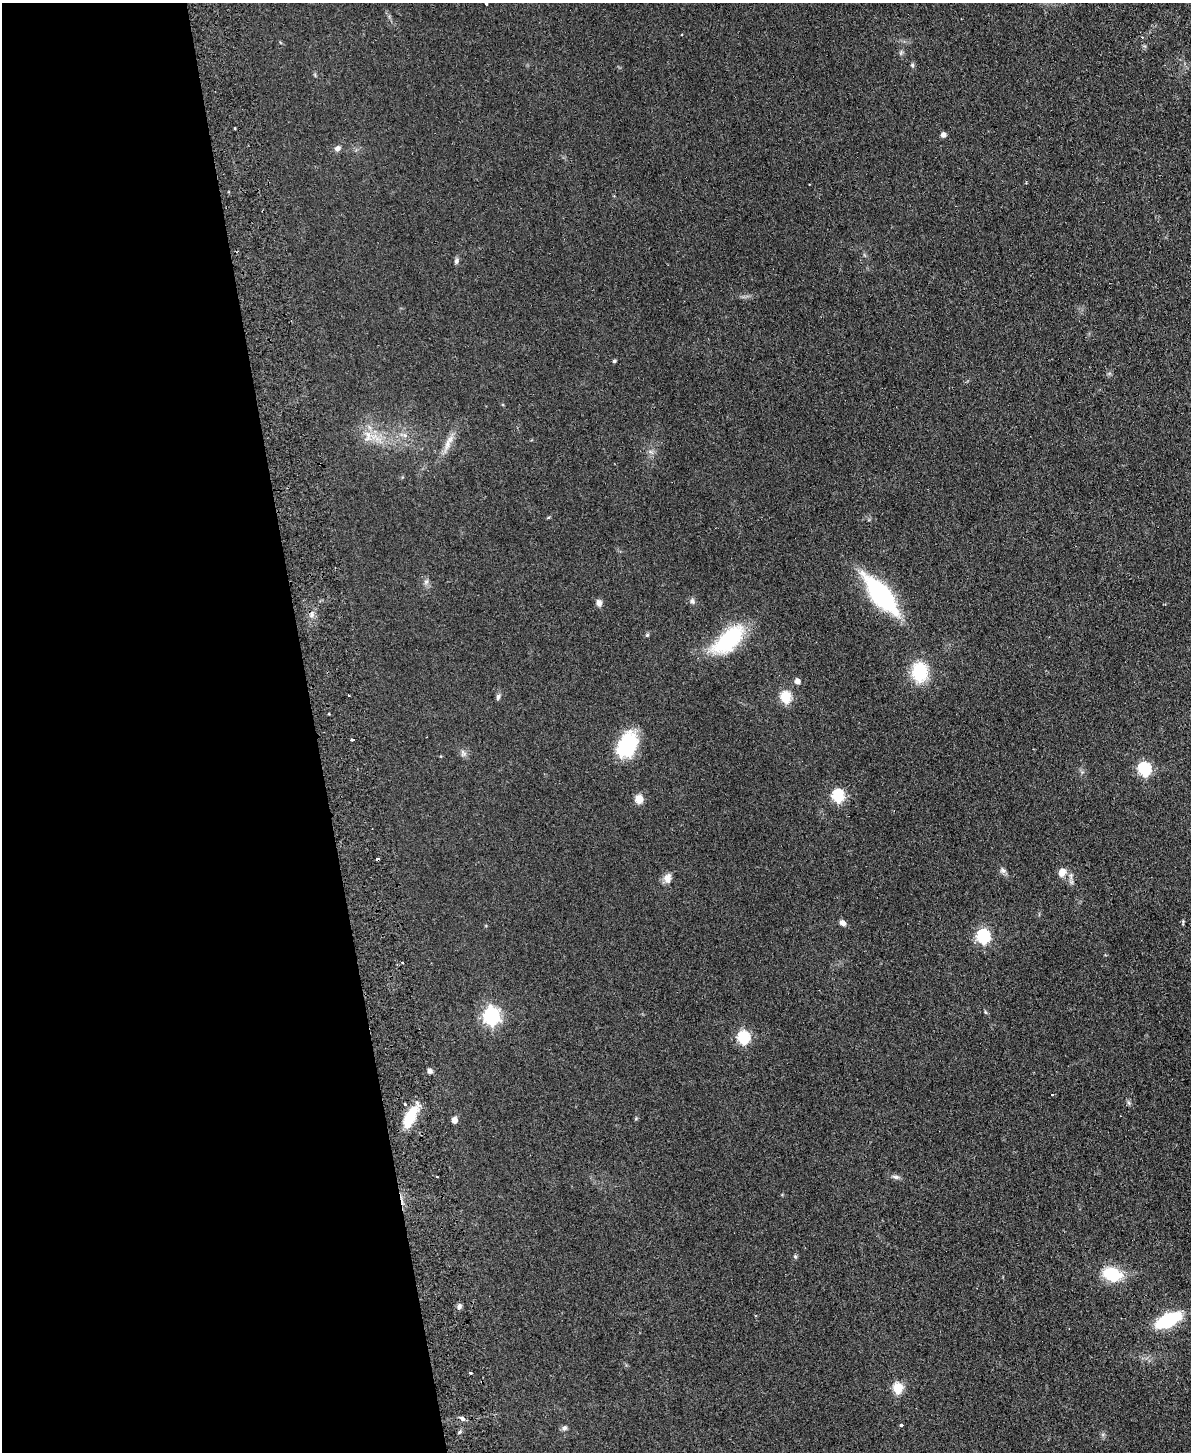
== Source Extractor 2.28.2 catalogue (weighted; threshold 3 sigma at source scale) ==
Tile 5 of 4 x 3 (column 1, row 2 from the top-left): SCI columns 57-1245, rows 1707-3156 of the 4869 x 4754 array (HDU 1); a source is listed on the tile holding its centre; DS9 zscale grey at full resolution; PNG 1193 x 1454 px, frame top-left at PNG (2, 3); no overlay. Shown black and unused: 26% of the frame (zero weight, under 2 of 3 exposures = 3% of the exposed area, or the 3 px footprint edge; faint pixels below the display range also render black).
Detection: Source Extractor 2.28.2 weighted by HDU 2 'WHT'; one run over the whole footprint, this tile lists its part. Background 0.0633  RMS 0.0093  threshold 0.042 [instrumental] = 3 sigma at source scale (4.5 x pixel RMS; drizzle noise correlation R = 1.50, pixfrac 1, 0.05/0.05 arcsec/px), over >= 5 px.
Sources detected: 56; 3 cosmic-ray / hot-pixel residue — not listed; the other 53 listed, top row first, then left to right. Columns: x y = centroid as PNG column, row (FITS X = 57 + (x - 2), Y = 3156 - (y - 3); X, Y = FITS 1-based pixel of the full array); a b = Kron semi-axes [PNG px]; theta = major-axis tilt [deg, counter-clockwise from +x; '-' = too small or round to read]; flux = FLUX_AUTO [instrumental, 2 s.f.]
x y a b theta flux
486 3 3 3 - 2.2
912 65 5 5 - 1.4
943 135 5 5 - 4.6
338 148 8 6 25 3.3
456 261 7 5 60 2.3
614 361 4 3 - 1.5
404 435 7 4 -69 2
368 436 18 8 -89 9.1
448 443 28 7 66 9.9
548 518 6 3 20 0.85
426 582 6 6 - 2.3
881 595 43 16 -51 120
692 601 8 6 -60 2.4
599 603 8 7 - 3.7
312 615 10 4 -90 2.8
647 635 5 4 - 1.2
729 640 44 19 42 68
920 672 22 17 -86 37
797 681 5 5 - 5.4
348 695 2 2 - 1.2
498 697 9 5 80 2.3
785 697 6 5 - 61
352 740 3 3 - 4.2
627 745 29 19 63 49
463 752 11 4 -63 2.6
1144 769 6 6 - 110
838 796 6 6 - 97
639 799 11 10 - 6.9
1003 870 9 6 -37 2.7
1062 872 11 8 62 6.7
667 878 12 10 88 6.3
1183 921 4 4 - 1
843 923 7 6 - 3.9
983 936 6 6 - 130
985 1012 6 3 -71 1.1
491 1016 7 7 - 270
743 1038 6 6 - 100
429 1071 6 5 - 2.6
1052 1094 3 2 - 0.95
1129 1103 6 5 - 1.6
405 1104 3 3 - 1.3
410 1117 28 11 65 24
454 1120 5 4 - 8.9
896 1177 10 5 -13 2.7
795 1256 5 5 - 1.3
1112 1274 23 15 -16 31
459 1306 8 5 80 2.4
1168 1320 18 8 25 88
471 1373 3 3 - 0.96
898 1388 6 5 - 51
463 1419 8 6 -42 2.6
901 1425 4 3 - 1.9
564 1428 8 7 - 2.4
Isophote crosses this tile's border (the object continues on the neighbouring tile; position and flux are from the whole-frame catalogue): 1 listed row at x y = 486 3